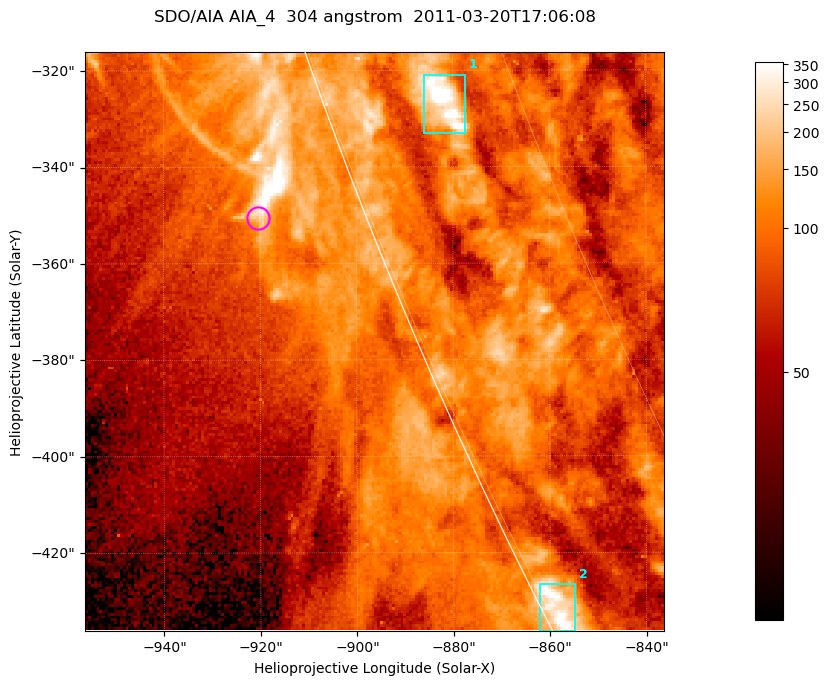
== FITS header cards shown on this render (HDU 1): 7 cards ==
TELESCOP= 'SDO/AIA '           / For AIA: SDO/AIA
INSTRUME= 'AIA_4   '           / For AIA: AIA_ATA1, AIA_ATA2, AIA_ATA3 or AIA_AT
WAVELNTH=                  304 / [angstrom] Wavelength
WAVEUNIT= 'angstrom'           / Wavelength unit: angstrom
DATE-OBS= '2011-03-20T17:06:08.123' / [ISO] Date when observation started; ISO 8
CTYPE1  = 'HPLN-TAN'           / CTYPE1; Typically HPLN
CTYPE2  = 'HPLT-TAN'           / CTYPE2; Typically HPLT

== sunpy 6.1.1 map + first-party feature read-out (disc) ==
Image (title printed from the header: SDO/AIA AIA_4  304 angstrom  2011-03-20T17:06:08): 200 x 200 px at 0.6 arcsec/px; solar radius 964 arcsec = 1606 px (partial field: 0.2% of the solar disc is inside the frame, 42% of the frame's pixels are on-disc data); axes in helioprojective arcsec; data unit not stated in the header (colour bar unlabelled)
Orientation: roll -0.132 deg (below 1 deg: not rotated)
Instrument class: DISC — disc imager (sunpy class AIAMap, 304 A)
Bright regions (active regions / flare kernels): reference = the on-disc median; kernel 3 px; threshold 5 sigma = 174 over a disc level ~92.7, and >= 1.15x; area >= 40 px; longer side >= 3 px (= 1.8 arcsec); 2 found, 2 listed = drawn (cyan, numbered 1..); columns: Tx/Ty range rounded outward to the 2 arcsec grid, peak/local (2 s.f.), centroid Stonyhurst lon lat
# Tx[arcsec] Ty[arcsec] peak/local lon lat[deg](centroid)
1 -886..-876 -334..-320 5.4 -79 -21
2 -862..-854 -436..-426 4.4 -88 -27
Off-limb structures (1.02-1.3 R_sun): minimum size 25 px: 5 found; the strongest spans PA ~110 deg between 1.02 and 1.03 R_sun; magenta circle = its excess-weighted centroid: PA ~110 deg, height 1.02 R_sun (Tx ~-920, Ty ~-350 arcsec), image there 2.4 x the reference